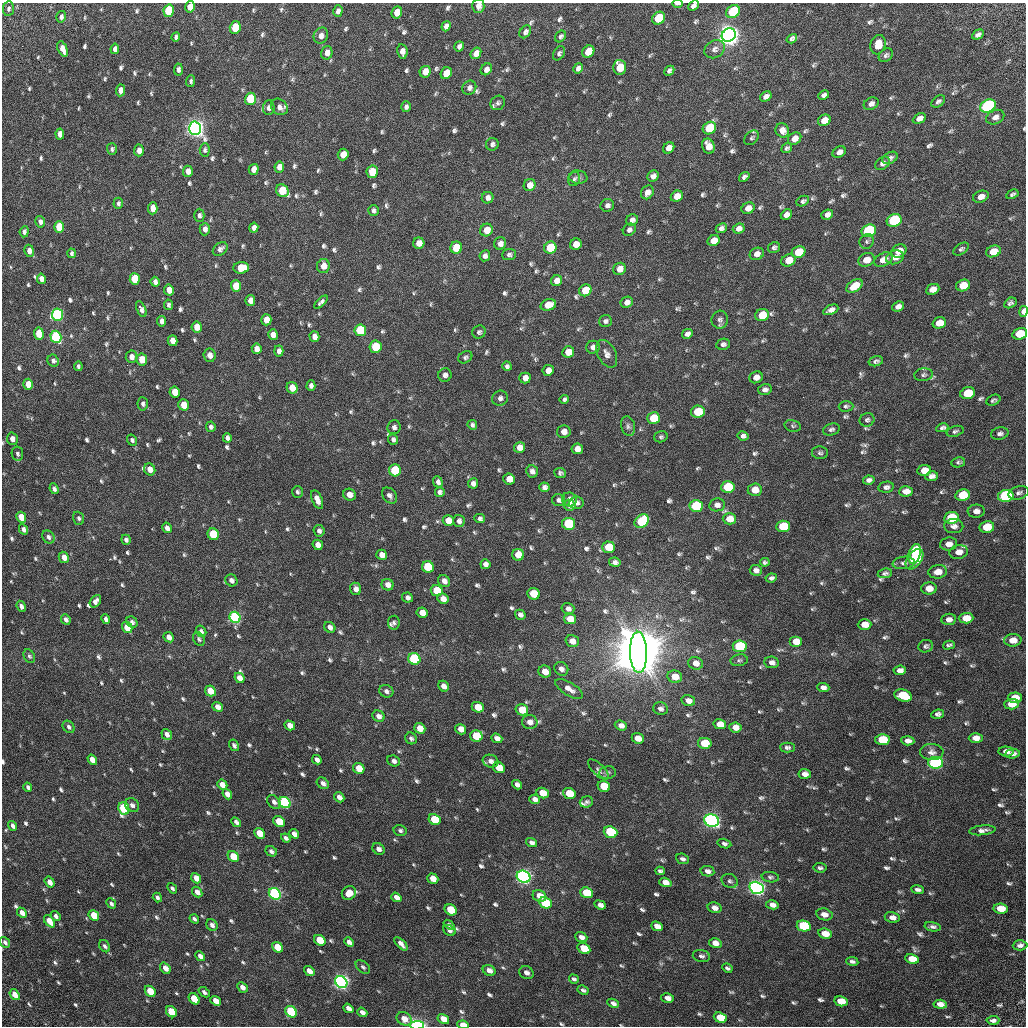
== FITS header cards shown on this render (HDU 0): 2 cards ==
NAXIS1  =                 1024 / Required FITS header
NAXIS2  =                 1024 / Required FITS header

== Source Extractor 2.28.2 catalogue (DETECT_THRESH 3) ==
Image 1024 x 1024 px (HDU 0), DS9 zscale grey, 1 PNG px = 1 image px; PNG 1028 x 1028 px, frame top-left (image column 1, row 1024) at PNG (2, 3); each listed source drawn as its Kron ellipse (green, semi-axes under 4 px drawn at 4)
Background 32.5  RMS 2.9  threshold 8.68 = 3 sigma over >= 5 px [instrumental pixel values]
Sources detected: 838; of the 838, the 500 brightest by FLUX_AUTO listed and drawn (338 fainter detections omitted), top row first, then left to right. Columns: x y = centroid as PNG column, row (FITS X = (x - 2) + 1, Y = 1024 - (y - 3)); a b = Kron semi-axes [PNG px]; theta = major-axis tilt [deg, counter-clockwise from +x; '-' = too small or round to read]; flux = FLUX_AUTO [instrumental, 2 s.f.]
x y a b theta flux
678 4 5 2 - 1.2e+03
478 6 7 6 - 9.7e+02
693 6 6 4 43 7.0e+02
190 7 6 5 - 2.3e+03
8 9 7 5 82 5.4e+02
169 11 6 5 - 1.6e+04
338 11 6 4 74 8.1e+02
397 12 6 5 - 2.5e+03
733 12 7 6 - 1.7e+04
61 17 6 4 74 7.1e+02
659 18 7 6 - 8.4e+03
446 26 5 4 - 7.2e+02
235 28 6 5 - 7.6e+03
525 32 7 5 54 7.0e+02
729 35 7 6 - 3.0e+05
978 35 6 4 28 7.0e+02
321 36 8 7 - 1.1e+03
561 36 6 5 - 4.8e+02
176 37 4 4 - 5.4e+02
792 39 5 4 - 5.3e+02
878 45 10 7 72 3.3e+03
459 46 5 4 - 7.4e+02
62 49 8 4 -66 1.5e+03
115 49 5 4 - 8.5e+02
715 49 11 8 31 9.2e+02
402 52 7 5 -82 1.3e+03
588 52 6 5 - 3.7e+03
327 53 7 5 75 1.3e+03
476 53 6 5 - 1.8e+03
559 53 7 5 57 5.0e+02
886 55 8 6 40 5.6e+02
620 67 7 6 - 5.6e+03
578 68 5 4 - 6.4e+02
178 69 6 4 87 7.2e+02
486 69 6 5 - 9.5e+02
669 71 5 4 - 5.9e+02
425 72 6 5 - 2.5e+03
446 73 6 5 - 3.8e+03
191 81 6 4 88 4.5e+02
469 88 7 6 - 7.7e+02
120 90 6 4 83 1.1e+03
824 95 5 4 - 6.2e+02
766 96 6 4 34 8.8e+02
250 99 6 5 - 1.1e+04
938 101 8 5 39 5.8e+02
498 103 8 6 42 5.5e+02
871 104 8 6 29 8.6e+02
988 106 8 6 27 5.6e+04
279 107 9 7 -43 1.0e+03
406 107 5 4 - 5.9e+02
269 108 7 6 - 7.3e+02
995 117 9 6 26 1.0e+03
919 118 7 5 29 1.0e+03
824 120 6 5 - 2.3e+03
195 128 7 6 - 2.1e+05
709 128 7 6 - 1.2e+04
782 130 7 6 - 1.2e+03
60 134 5 4 - 1.3e+03
752 138 8 6 47 4.5e+02
795 139 7 5 38 1.7e+03
492 144 6 6 - 6.3e+02
708 146 8 6 -69 1.9e+03
669 148 6 5 - 1.4e+03
787 148 6 4 36 4.6e+02
112 149 6 5 - 4.8e+02
139 150 6 5 - 1.5e+03
205 150 6 5 - 4.8e+02
839 152 7 5 33 9.5e+02
343 155 6 5 - 2.7e+03
890 158 8 5 29 7.1e+02
882 163 8 6 37 6.7e+02
279 167 5 5 - 1.4e+03
254 169 5 5 - 1.5e+03
188 171 5 5 - 1.5e+03
372 172 6 6 - 4.0e+03
653 176 6 5 - 9.2e+02
578 177 9 6 -7 6.4e+02
744 177 5 4 - 6.2e+02
574 179 7 6 - 4.5e+02
530 185 6 6 - 2.1e+03
282 191 7 6 - 7.5e+03
647 192 7 6 - 1.2e+03
1012 194 6 4 28 4.4e+02
677 196 6 5 - 2.2e+03
981 197 8 5 21 1.5e+03
488 198 6 5 - 9.3e+02
803 201 7 5 27 4.7e+02
118 203 5 5 - 4.8e+02
607 205 7 6 - 7.4e+02
153 208 6 5 - 1.7e+03
748 208 7 5 29 1.5e+03
373 211 5 5 - 5.9e+02
199 215 7 5 -90 5.8e+02
786 215 6 5 - 1.0e+03
827 215 6 5 - 9.7e+02
632 220 6 5 - 7.6e+02
894 220 7 6 - 2.7e+04
40 222 6 4 -76 7.0e+02
59 227 6 5 - 4.9e+03
254 228 5 4 - 1.0e+03
721 228 6 4 23 6.5e+02
739 228 6 5 - 8.8e+02
205 229 6 5 - 9.4e+02
486 230 6 6 - 2.5e+03
629 230 7 5 42 6.5e+02
869 231 7 6 - 2.9e+04
24 232 5 4 - 5.9e+02
714 240 6 5 - 2.0e+03
867 241 7 7 - 5.3e+02
419 243 5 5 - 1.9e+03
500 243 6 6 - 1.1e+03
576 244 6 5 - 2.0e+03
774 247 6 5 - 5.1e+02
456 248 6 6 - 5.0e+03
550 248 6 6 - 8.8e+03
220 249 8 5 38 8.3e+02
961 249 8 5 32 4.8e+02
29 251 6 5 - 1.2e+03
899 251 8 6 30 2.5e+03
993 251 7 5 21 3.0e+03
799 252 7 6 - 4.9e+03
72 253 4 3 - 4.6e+02
757 254 7 6 - 1.1e+03
509 255 7 5 4 5.3e+02
485 256 5 5 - 7.0e+02
895 257 9 6 19 1.3e+03
883 259 10 6 26 1.7e+03
788 260 7 6 - 2.9e+03
866 260 8 6 27 2.1e+03
323 266 7 6 - 2.0e+03
241 268 8 5 4 4.6e+03
620 269 6 6 - 1.7e+03
41 279 5 4 - 1.0e+03
135 279 6 5 - 1.1e+04
557 281 6 5 - 1.5e+03
155 282 5 4 - 7.6e+02
963 285 7 5 21 3.0e+03
236 286 6 5 - 5.3e+03
854 286 9 5 33 3.6e+03
933 289 7 5 25 1.7e+03
169 290 5 5 - 2.0e+03
585 290 6 5 - 5.4e+03
250 300 5 5 - 1.3e+03
321 302 8 4 46 6.7e+02
627 302 6 5 - 9.4e+02
1010 303 7 5 28 5.4e+02
168 305 5 4 - 4.5e+02
548 305 8 5 17 2.6e+03
898 307 6 5 - 8.4e+02
141 309 8 4 -67 8.2e+02
831 310 8 4 24 1.0e+03
1023 311 5 4 - 1.5e+03
58 315 6 5 - 4.2e+04
762 315 7 6 - 5.0e+03
266 320 6 5 - 1.9e+03
720 320 9 8 - 7.7e+02
162 321 5 4 - 1.3e+03
605 321 6 5 - 5.4e+02
939 323 7 5 17 2.7e+03
197 327 5 5 - 2.5e+03
360 330 6 5 - 1.7e+04
479 332 7 6 - 5.2e+02
39 334 6 5 - 5.5e+03
687 334 6 5 - 7.9e+02
1020 334 7 5 16 5.7e+03
273 335 5 4 - 1.3e+03
56 337 6 5 - 3.5e+04
314 337 5 5 - 1.2e+03
172 341 5 5 - 1.7e+03
723 344 7 5 11 6.3e+02
375 347 6 6 - 1.0e+04
593 347 7 6 - 8.7e+02
257 349 5 5 - 1.1e+03
279 351 5 4 - 9.2e+02
568 352 6 5 - 2.5e+03
607 354 15 9 -63 1.3e+03
210 355 6 6 - 1.2e+03
131 357 6 5 - 1.2e+03
465 357 7 5 30 4.5e+02
142 360 6 5 - 3.2e+03
53 361 6 5 - 5.2e+02
876 361 7 5 14 5.4e+02
78 366 5 3 - 4.5e+02
507 366 4 4 - 4.8e+02
548 370 6 5 - 1.6e+03
445 375 7 6 - 7.9e+02
923 375 9 6 8 5.4e+02
756 377 7 6 - 1.3e+03
525 378 5 5 - 1.5e+03
28 384 5 4 - 2.6e+03
311 386 5 4 - 8.1e+02
292 388 6 5 - 2.7e+03
765 389 7 5 13 7.4e+02
175 392 5 5 - 3.5e+03
968 393 7 6 - 5.6e+03
500 398 8 7 - 7.8e+02
564 399 4 4 - 4.7e+02
993 400 7 5 25 4.5e+02
143 404 7 5 -85 5.4e+02
183 405 5 5 - 3.5e+03
846 406 7 5 2 4.4e+02
698 412 7 6 - 6.5e+03
654 418 6 6 - 8.6e+03
867 420 7 6 - 5.4e+02
472 425 5 4 - 5.2e+02
628 426 10 7 -75 6.5e+02
793 426 8 6 -12 4.5e+02
211 427 5 4 - 5.4e+02
394 427 7 6 - 6.8e+02
942 428 6 4 12 5.6e+02
831 429 8 6 17 6.0e+02
955 431 8 5 17 4.6e+02
564 432 7 6 - 1.3e+03
1000 433 9 6 14 7.7e+02
743 436 5 4 - 6.2e+02
661 437 7 5 15 4.4e+02
227 438 5 4 - 6.5e+02
12 439 6 5 - 1.3e+03
393 439 5 5 - 6.2e+02
132 440 5 5 - 5.3e+02
520 447 5 5 - 1.6e+03
577 449 6 5 - 1.6e+03
820 453 8 6 -2 5.2e+02
17 454 7 5 -79 5.3e+02
958 462 7 5 10 4.6e+02
150 469 6 5 - 1.6e+03
395 470 6 6 - 1.2e+04
924 470 7 5 9 2.6e+03
532 471 6 5 - 8.4e+02
560 473 6 5 - 4.7e+02
932 476 6 5 - 9.2e+02
509 479 6 5 - 2.0e+03
869 480 6 4 9 6.2e+02
438 482 5 4 - 8.2e+02
473 483 5 5 - 8.0e+02
544 487 5 5 - 8.0e+02
728 487 7 6 - 8.5e+03
886 487 7 5 10 7.0e+02
54 489 5 4 - 5.8e+02
755 490 7 6 - 2.2e+03
906 491 7 5 3 1.4e+03
297 492 6 5 - 4.6e+02
439 492 5 5 - 6.4e+02
1019 493 10 6 15 7.1e+02
349 495 6 6 - 1.5e+03
389 495 9 6 -50 7.8e+02
962 495 7 5 11 6.9e+03
1006 496 8 6 11 3.1e+04
569 499 7 7 - 1.3e+03
317 500 10 5 -67 1.6e+03
559 500 6 6 - 6.1e+02
576 503 7 6 - 8.6e+02
570 505 6 5 - 1.3e+03
717 505 8 6 9 8.8e+02
696 506 7 6 - 1.8e+04
976 511 8 6 5 1.1e+03
21 517 5 4 - 3.2e+03
79 518 7 5 -70 5.0e+02
480 518 5 4 - 5.7e+02
951 518 7 6 - 8.7e+03
729 519 7 5 -1 2.7e+03
448 521 5 5 - 2.6e+03
459 521 6 5 - 8.7e+02
642 521 8 6 38 1.7e+04
569 524 6 6 - 1.7e+04
783 526 7 6 - 1.3e+04
954 526 9 7 -2 9.4e+02
987 527 7 6 - 4.6e+03
167 528 5 4 - 9.4e+02
24 529 5 4 - 7.1e+02
319 531 6 5 - 7.1e+02
213 534 6 5 - 1.1e+04
48 537 7 5 -49 6.9e+02
126 540 5 4 - 5.9e+02
949 544 8 6 9 1.4e+03
318 545 5 5 - 1.5e+03
609 547 6 5 - 6.3e+03
959 552 9 7 10 1.5e+03
915 554 10 6 73 1.3e+04
382 555 5 5 - 1.4e+03
518 555 6 6 - 2.9e+03
64 557 6 5 - 1.5e+03
914 559 11 7 53 1.7e+04
615 562 5 4 - 7.4e+02
765 562 4 4 - 4.4e+02
904 563 11 6 7 8.1e+02
485 564 5 5 - 8.7e+02
428 567 6 5 - 1.3e+04
756 570 6 5 - 8.7e+02
938 572 9 6 8 2.2e+03
885 573 7 5 8 5.2e+02
771 578 5 4 - 5.5e+02
231 580 6 5 - 8.8e+02
444 581 6 5 - 1.2e+03
388 585 6 5 - 1.4e+03
929 588 8 6 1 2.2e+03
356 589 6 5 - 1.1e+03
437 591 6 5 - 6.2e+03
533 594 6 5 - 5.6e+03
407 598 5 5 - 6.7e+02
443 599 6 5 - 1.4e+03
95 601 7 5 52 8.8e+02
21 606 5 4 - 7.2e+02
568 609 6 5 - 8.0e+02
422 613 6 5 - 2.0e+03
520 615 5 4 - 7.2e+02
235 617 6 5 - 3.7e+04
966 618 7 5 2 2.9e+03
66 619 5 4 - 6.8e+02
106 619 5 4 - 7.8e+02
570 619 6 5 - 3.3e+03
949 619 7 5 7 1.0e+03
132 622 6 5 - 5.6e+02
394 623 7 6 - 5.3e+02
865 624 7 5 2 2.3e+03
127 627 6 5 - 3.4e+03
330 627 6 5 - 9.1e+02
201 631 6 5 - 5.8e+02
169 637 5 4 - 1.0e+03
199 639 7 5 -59 4.7e+02
1013 640 8 6 3 1.9e+03
572 641 7 6 - 1.6e+03
796 642 6 5 - 3.2e+03
949 645 6 3 15 4.3e+02
740 646 7 6 - 1.7e+04
926 646 7 6 - 5.3e+02
638 652 21 8 -89 4.1e+06
29 656 7 5 -60 4.4e+02
414 659 6 5 - 2.4e+04
739 660 8 6 10 4.7e+02
772 662 7 5 -9 8.7e+02
696 663 7 6 - 1.5e+03
561 669 7 6 - 9.1e+02
900 670 6 5 - 1.0e+03
545 672 6 6 - 1.9e+03
675 677 7 6 - 2.8e+03
239 678 5 4 - 1.5e+03
443 686 6 5 - 1.1e+03
823 687 6 4 -3 9.4e+02
569 689 16 6 -31 1.5e+03
210 691 6 5 - 3.2e+03
386 691 7 6 - 6.9e+02
903 696 9 6 -19 7.1e+03
1015 698 7 5 4 2.7e+03
688 701 7 5 -15 1.3e+03
1012 704 7 5 2 3.0e+03
217 707 5 4 - 1.1e+03
478 707 6 5 - 3.6e+03
661 709 7 6 - 7.3e+02
522 710 6 5 - 3.6e+03
938 714 6 4 8 6.1e+02
378 716 6 5 - 1.0e+03
530 722 8 7 - 1.2e+03
720 724 6 5 - 2.2e+03
290 725 5 4 - 1.7e+03
621 726 6 5 - 1.0e+03
69 727 7 5 -50 5.2e+02
735 727 6 5 - 1.6e+03
420 728 6 5 - 2.5e+03
461 729 6 5 - 1.7e+03
167 734 6 5 - 9.9e+02
476 736 6 5 - 9.2e+03
411 738 6 5 - 5.0e+02
497 738 6 4 -21 1.0e+03
638 738 6 5 - 2.0e+03
976 738 7 4 2 1.4e+03
882 740 7 5 -3 8.6e+03
908 741 6 4 -5 1.0e+03
705 743 7 5 -11 6.5e+03
234 745 6 4 -58 4.8e+02
787 747 7 5 -1 5.9e+02
1006 751 7 5 -3 1.2e+03
932 752 12 8 -2 1.2e+03
1012 754 7 4 5 7.1e+02
92 760 5 4 - 1.9e+03
317 760 5 4 - 7.9e+02
394 761 7 5 -20 7.7e+02
491 761 8 6 -15 8.6e+02
936 763 7 6 - 6.5e+04
359 768 6 5 - 3.5e+03
499 768 6 5 - 3.2e+03
598 769 13 5 -44 5.8e+02
607 773 8 6 8 5.7e+02
805 774 6 5 - 1.1e+03
323 783 7 5 -39 8.5e+02
222 785 5 4 - 1.6e+03
517 785 5 4 - 8.1e+02
604 786 6 5 - 7.9e+03
28 787 5 3 - 4.6e+02
542 793 6 5 - 3.0e+03
227 794 5 4 - 1.4e+03
569 794 6 5 - 5.5e+03
339 797 5 4 - 1.0e+03
535 799 5 4 - 8.8e+02
274 802 8 6 -46 6.8e+02
586 802 7 5 19 5.3e+02
285 803 6 5 - 4.2e+04
132 805 7 6 - 7.8e+02
124 808 6 5 - 2.1e+04
434 820 6 5 - 8.7e+03
712 821 7 6 - 1.5e+05
236 822 5 4 - 7.3e+02
279 822 6 5 - 5.5e+03
13 826 5 3 - 6.5e+02
400 830 6 5 - 5.3e+02
982 830 13 4 6 9.0e+02
610 832 7 5 -20 1.7e+04
259 833 6 4 -43 3.0e+03
294 834 5 4 - 1.1e+03
286 838 5 4 - 5.8e+02
531 842 6 4 -18 6.4e+02
724 844 7 4 -13 5.6e+02
378 849 6 5 - 8.4e+02
271 851 6 5 - 5.8e+02
233 856 6 5 - 4.3e+03
682 859 6 5 - 6.5e+02
820 868 6 4 -8 4.9e+02
660 871 4 4 - 4.4e+02
707 871 7 5 -11 8.4e+02
524 877 7 6 - 1.6e+05
770 877 8 5 -8 4.7e+02
196 878 6 4 -47 1.8e+03
433 879 6 5 - 2.3e+03
730 881 8 7 - 5.6e+02
50 882 6 4 -56 1.2e+03
665 882 6 4 -16 1.6e+03
172 888 6 4 -50 4.7e+02
756 888 7 6 - 1.6e+05
917 889 6 4 -9 6.2e+02
197 892 6 4 -48 1.0e+03
349 893 7 6 - 2.1e+03
587 893 6 5 - 9.9e+03
275 894 6 5 - 5.7e+04
539 896 7 5 -23 2.3e+03
157 897 5 3 - 5.0e+02
396 897 5 4 - 1.2e+03
111 903 5 4 - 5.4e+02
545 903 7 5 -25 1.1e+04
600 905 6 4 -22 8.8e+02
772 905 6 4 -13 1.1e+03
715 908 7 5 -15 1.1e+03
1001 909 7 5 -7 3.6e+03
451 910 6 5 - 7.8e+03
22 913 6 4 -46 1.3e+03
824 914 8 6 -12 1.3e+03
94 915 6 4 -47 4.7e+03
56 916 5 4 - 6.1e+02
892 917 8 5 -10 1.1e+03
194 919 5 3 - 4.7e+02
49 921 7 4 -51 2.4e+03
212 925 6 5 - 7.7e+02
449 925 6 4 -39 5.5e+02
657 926 6 4 -21 1.5e+03
804 926 7 5 -13 2.0e+04
933 927 8 4 -11 6.3e+02
449 930 7 5 -25 6.3e+02
825 934 7 5 -10 3.0e+03
581 937 6 4 -22 8.7e+02
320 940 6 5 - 5.4e+03
5 942 6 4 -50 5.5e+02
349 942 5 4 - 7.8e+02
715 943 6 5 - 1.5e+03
401 944 8 4 -46 1.1e+03
1020 945 7 5 2 7.6e+02
105 946 6 5 - 4.6e+02
277 947 6 4 -40 4.6e+03
584 948 7 5 -28 5.0e+03
200 956 5 4 - 9.4e+02
701 956 8 6 -12 6.3e+02
912 959 7 5 -11 3.8e+03
852 961 6 4 -9 5.5e+02
363 967 8 5 -42 4.7e+02
165 968 6 4 -51 1.5e+03
727 968 5 3 - 4.5e+02
489 970 7 5 -29 1.2e+03
309 971 6 4 -39 1.5e+03
526 973 7 6 - 8.4e+02
574 979 5 4 - 4.8e+02
341 982 6 5 - 1.2e+05
242 987 6 4 -44 1.2e+03
583 990 6 4 -27 4.7e+02
150 991 6 4 -45 4.0e+03
204 992 6 4 -40 6.1e+02
15 995 6 4 -52 2.3e+03
667 998 6 5 - 1.1e+03
194 999 6 4 -47 5.3e+03
216 1001 6 4 -39 2.5e+03
841 1001 7 5 -13 3.5e+03
613 1003 6 4 -27 7.5e+02
940 1004 7 4 -5 1.4e+03
348 1008 5 4 - 9.5e+02
171 1012 6 4 -46 6.7e+03
291 1012 6 5 - 2.1e+04
362 1012 5 4 - 9.3e+02
720 1018 7 5 -18 5.0e+03
404 1019 8 6 -34 1.8e+03
443 1019 6 4 -32 2.6e+03
993 1020 6 4 2 6.5e+02
417 1025 6 4 0 4.1e+04
463 1025 6 4 -7 3.1e+03
At the frame edge (FLAGS 8, measured only in part): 9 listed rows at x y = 678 4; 478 6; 693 6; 190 7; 1023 311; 1020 334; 613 1003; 417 1025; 463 1025
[338 fainter detections neither listed nor drawn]

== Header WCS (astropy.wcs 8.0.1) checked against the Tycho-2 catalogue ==
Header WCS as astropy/WCSLIB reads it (CRVAL/CRPIX/CD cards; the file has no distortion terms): RA---TAN/DEC--TAN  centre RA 17:04:39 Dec +12:47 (256.16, +12.79 deg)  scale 3.57 arcsec/px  FOV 60.9' x 60.9'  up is -33 deg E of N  parity flipped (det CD > 0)
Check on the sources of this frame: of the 60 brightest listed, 49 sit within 5.4 arcsec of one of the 107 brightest Tycho-2 stars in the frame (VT <= 12.78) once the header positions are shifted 1.31 arcsec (1.11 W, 0.69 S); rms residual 1.85 arcsec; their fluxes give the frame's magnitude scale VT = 21.65 - 2.5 log10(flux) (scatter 0.12 mag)
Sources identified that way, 53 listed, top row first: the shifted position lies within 5.4 arcsec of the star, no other Tycho-2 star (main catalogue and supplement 1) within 10.8 arcsec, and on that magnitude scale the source's flux lands within +1.5 / -3 mag of the star's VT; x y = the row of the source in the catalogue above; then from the Tycho-2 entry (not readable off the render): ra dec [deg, ICRS J2000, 3 dp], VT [Tycho-2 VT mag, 2 dp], TYC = Tycho-2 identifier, HIP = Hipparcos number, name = IAU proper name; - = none
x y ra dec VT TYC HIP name
169 11 255.591 +13.026 11.11 984-562-1 - -
733 12 256.075 +13.327 11.03 988-1435-1 - -
659 18 256.015 +13.282 12.12 988-539-1 - -
235 28 255.657 +13.048 11.70 984-1492-1 - -
729 35 256.084 +13.305 8.82 988-1312-1 - -
620 67 256.009 +13.220 12.04 988-1786-1 - -
250 99 255.709 +12.996 11.63 984-1555-1 - -
988 106 256.346 +13.384 9.77 988-444-1 - -
195 128 255.678 +12.942 8.40 984-851-1 83399 -
709 128 256.119 +13.217 11.48 988-1519-1 - -
894 220 256.328 +13.238 10.54 988-1880-1 - -
869 231 256.312 +13.216 10.57 988-1445-1 - -
550 248 256.048 +13.032 11.77 984-186-1 - -
135 279 255.709 +12.784 12.11 984-152-1 - -
58 315 255.663 +12.713 10.50 984-217-1 - -
360 330 255.930 +12.862 11.30 984-1963-1 - -
1020 334 256.498 +13.211 12.26 988-1248-1 - -
56 337 255.673 +12.694 10.39 984-1057-1 - -
375 347 255.952 +12.856 11.81 984-1155-1 - -
968 393 256.485 +13.133 12.40 988-1644-1 - -
395 470 256.036 +12.763 11.44 984-680-1 - -
728 487 256.331 +12.927 11.94 984-1956-1 - -
962 495 256.536 +13.045 11.99 984-750-1 - -
1006 496 256.574 +13.067 10.37 984-29-1 - -
696 506 256.314 +12.894 11.03 984-123-1 - -
569 524 256.214 +12.811 11.08 984-976-1 - -
783 526 256.400 +12.924 11.59 984-276-1 - -
213 534 255.916 +12.613 11.31 984-548-1 - -
609 547 256.261 +12.813 12.20 984-608-1 - -
915 554 256.528 +12.971 11.85 984-1247-1 - -
914 559 256.530 +12.966 11.63 984-140-1 - -
533 594 256.223 +12.734 12.03 984-2023-1 - -
740 646 256.428 +12.800 10.61 984-81-1 - -
638 652 256.345 +12.741 4.89 984-2436-1 83613 -
414 659 256.156 +12.617 10.57 984-293-1 - -
903 696 256.594 +12.846 11.79 984-15-1 - -
476 736 256.251 +12.585 11.91 984-502-1 - -
882 740 256.601 +12.798 12.25 985-1701-1 - -
936 763 256.660 +12.807 9.63 985-579-1 - -
285 803 256.123 +12.427 10.31 984-389-1 - -
124 808 255.989 +12.337 10.91 984-1004-1 - -
434 820 256.261 +12.493 11.66 984-580-1 - -
712 821 256.499 +12.639 8.54 984-2205-1 83663 -
610 832 256.419 +12.576 10.78 984-452-1 - -
524 877 256.368 +12.492 8.44 984-801-1 83627 -
756 888 256.575 +12.607 8.60 984-25-1 83691 -
587 893 256.431 +12.512 11.54 984-2145-1 - -
275 894 256.165 +12.346 9.76 984-1670-1 - -
545 903 256.401 +12.482 11.44 984-280-1 - -
451 910 256.324 +12.426 11.80 984-2157-1 - -
804 926 256.635 +12.600 11.03 985-1537-1 - -
341 982 256.270 +12.308 9.11 984-2229-1 - -
291 1012 256.243 +12.256 10.81 984-617-1 - -